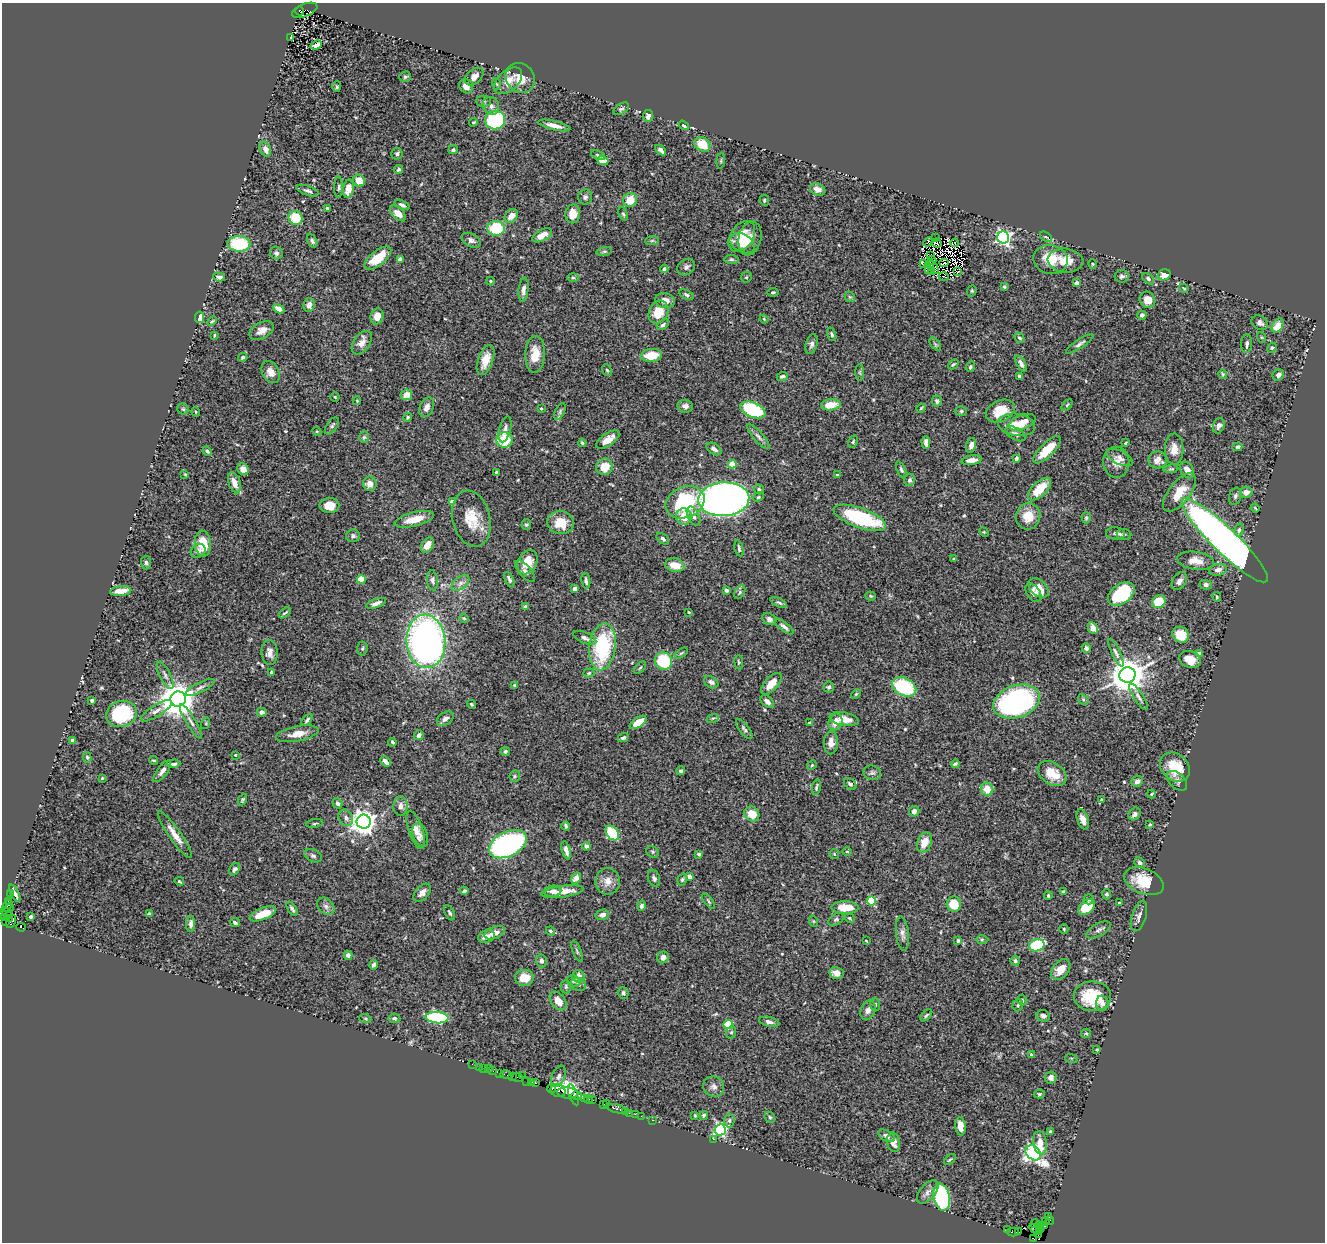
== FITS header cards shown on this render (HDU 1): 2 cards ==
NAXIS1  =                 1323
NAXIS2  =                 1240

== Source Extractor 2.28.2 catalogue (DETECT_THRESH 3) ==
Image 1323 x 1240 px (HDU 1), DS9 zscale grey, 1 PNG px = 1 image px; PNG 1327 x 1244 px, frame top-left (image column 1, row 1240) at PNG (2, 3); each listed source drawn as its Kron ellipse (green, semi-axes under 4 px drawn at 4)
Background 0.705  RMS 0.024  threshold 0.0731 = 3 sigma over >= 5 px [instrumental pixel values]
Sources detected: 541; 6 with non-positive FLUX_AUTO (blend fragments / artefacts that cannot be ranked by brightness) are neither listed nor drawn; of the other 535, the 500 brightest by FLUX_AUTO listed and drawn (35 fainter detections omitted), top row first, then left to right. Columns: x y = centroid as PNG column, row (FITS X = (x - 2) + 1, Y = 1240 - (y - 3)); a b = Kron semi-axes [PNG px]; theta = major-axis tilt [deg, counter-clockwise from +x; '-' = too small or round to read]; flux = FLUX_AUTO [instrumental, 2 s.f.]
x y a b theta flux
305 10 13 6 21 420
300 11 4 3 - 380
291 37 4 3 - 2.8
316 45 6 4 21 6.6
405 77 6 5 - 2.9
474 77 11 7 41 9.5
520 78 16 13 -47 28
508 81 17 10 41 21
497 84 6 3 -69 2.2
466 86 7 6 - 12
337 87 5 4 - 2.2
483 101 7 5 0 3.5
491 106 9 7 -57 7.7
621 109 9 5 34 3.9
648 116 6 5 - 6.2
495 120 10 9 - 130
473 122 4 3 - 1.9
554 125 16 4 -13 12
684 125 6 4 -35 3
702 144 8 6 -30 38
265 149 8 5 -65 11
453 150 5 4 - 2.8
661 150 6 4 -42 8.6
397 154 6 5 - 3.7
598 155 7 4 -23 3.6
603 160 6 4 -23 21
721 161 8 3 85 2
399 169 5 4 - 2.8
359 181 6 5 - 22
339 187 11 3 89 3.5
348 189 9 5 79 22
818 189 8 5 -22 11
308 191 11 4 -19 5.4
585 197 7 7 - 4.7
630 200 7 7 - 27
764 200 5 5 - 2.4
402 205 8 4 -26 4.1
327 209 4 3 - 6.9
398 213 10 5 -43 14
573 214 9 7 87 19
623 214 7 4 -67 2.7
511 216 7 6 - 14
295 218 7 7 - 49
496 228 9 7 3 65
542 235 10 5 28 13
742 236 17 11 57 30
1003 237 6 6 - 400
1046 237 7 3 -36 2.4
750 238 17 11 77 18
935 238 3 2 - 2.5
471 240 10 6 -30 5.8
312 241 7 4 -61 3.6
652 241 7 4 2 2.9
928 242 5 2 - 5.6
742 243 13 9 -27 22
937 243 5 3 - 1.8
955 243 4 3 - 5.6
239 244 11 8 -2 93
604 251 8 4 8 3
276 253 7 6 - 4.4
931 256 3 2 - 4
378 258 16 7 38 29
400 259 4 3 - 16
731 259 7 4 -6 2.6
1050 259 17 14 -11 35
932 260 4 3 - 2.9
1065 261 18 12 -6 25
924 263 4 2 - 4
944 263 4 3 - 2.9
930 264 4 2 - 3.2
1093 264 4 4 - 1.7
686 267 9 7 37 5.4
934 267 7 4 -62 5.4
664 269 4 3 - 3.8
929 269 4 3 - 5.8
932 272 4 2 - 4.4
957 272 3 2 - 2.4
1164 275 7 5 16 18
1122 276 7 6 - 4.3
219 277 6 4 -9 5.5
746 277 6 5 - 2.5
944 277 5 2 - 2.6
573 278 6 4 -1 2.5
1148 279 7 4 -47 3.5
490 281 4 4 - 1.9
1076 283 4 4 - 9
1004 287 4 3 - 2.6
1184 288 5 3 - 1.7
524 289 12 5 84 7.3
972 291 6 4 70 2.3
773 292 5 4 - 2.9
686 295 8 4 -28 3.6
850 297 5 5 - 2.2
1147 300 8 7 - 14
665 301 10 7 -9 14
309 305 7 5 80 8.3
279 309 6 4 -31 7.8
658 312 12 9 62 32
1142 315 4 4 - 5.3
377 316 8 6 74 13
200 317 6 4 80 20
764 319 4 3 - 1.6
212 321 5 3 - 2
1260 323 9 7 -34 6.2
663 325 7 4 38 3.3
1277 326 7 5 57 24
261 330 13 8 28 12
832 334 7 4 -71 3.5
214 335 4 3 - 1.7
1261 337 5 3 - 1.6
1019 338 6 3 -43 2.7
362 343 13 8 54 11
812 344 10 6 74 5.5
935 344 7 4 -54 3
1080 344 16 4 33 5.4
1247 344 9 5 85 5.4
1272 348 5 4 - 2.1
535 354 18 10 87 28
651 355 10 6 4 37
243 357 5 4 - 2.3
486 360 16 7 70 24
953 364 6 3 43 2.2
1021 364 9 4 -62 6.4
970 367 5 4 - 2.7
607 370 6 4 -67 2.5
271 372 12 8 -61 12
860 372 8 4 -90 2.9
1223 374 4 4 - 1.9
1278 375 6 5 - 5.3
782 376 5 4 - 3.5
1019 376 4 3 - 2.9
406 395 6 5 - 15
335 397 5 4 - 1.8
357 401 4 4 - 1.6
937 401 5 5 - 4.1
831 405 10 5 5 27
1067 405 7 4 46 1.9
685 406 7 6 - 7.4
427 407 10 7 67 9.8
541 408 3 2 - 1.6
921 408 5 3 - 1.5
183 409 5 5 - 2.7
753 410 13 7 -23 130
560 411 9 4 65 4
961 411 6 5 - 2.7
1000 411 15 10 24 35
196 412 5 3 - 1.5
408 417 4 4 - 2.5
1022 422 14 7 20 18
1017 425 19 11 -9 28
332 426 10 5 55 4.3
1219 426 8 5 69 6.5
505 429 13 5 75 7.3
317 431 5 4 - 1.8
1015 434 11 6 -29 5.8
364 437 6 5 - 3
758 437 16 5 -49 6.8
504 440 8 8 - 51
608 440 13 6 34 16
853 442 6 4 63 2.3
926 442 6 4 -86 7.6
582 443 4 4 - 2.3
1126 443 4 3 - 2
971 445 7 5 75 8.2
1237 447 5 4 - 4.1
714 449 8 5 -33 7.1
1174 449 15 9 -89 16
1047 450 18 7 45 35
207 451 5 3 - 3.5
1016 458 4 3 - 3.3
1120 458 14 6 -26 7.3
972 460 10 4 8 12
1158 460 9 8 - 13
1116 462 15 13 -89 16
732 464 4 4 - 45
604 467 8 8 - 27
243 469 6 5 - 13
901 469 8 4 -68 3.5
1171 469 7 4 6 2.5
1187 470 9 6 -60 14
496 472 3 3 - 4.2
185 474 4 3 - 1.7
837 475 4 3 - 1.8
910 480 6 5 - 4.3
234 483 11 6 -71 16
370 484 7 7 - 12
759 489 5 4 - 3.4
1040 489 14 7 45 37
1179 492 23 10 52 31
1246 492 6 5 - 10
1235 496 9 6 71 4.3
758 497 6 4 42 2.4
724 499 25 17 4 1100
452 502 4 4 - 14
685 502 20 15 22 130
330 506 10 7 3 20
1255 508 4 2 - 1.5
694 516 10 5 -62 6.1
1028 516 13 12 - 25
684 517 8 8 - 21
860 518 28 9 -19 140
1086 518 5 4 - 2.4
414 519 20 7 14 25
471 519 28 18 -76 43
561 523 13 11 -8 30
526 524 5 5 - 2.6
1239 530 6 4 75 2.8
984 532 5 4 - 1.5
1115 533 9 6 -4 4.9
1124 534 7 5 -5 3.5
353 536 7 6 - 5
663 539 7 4 -39 4.7
1225 540 59 12 -44 1200
203 544 13 8 -84 29
427 545 8 5 56 16
739 548 8 3 -79 3.4
198 551 8 6 36 5.3
954 559 4 3 - 1.9
1196 561 18 9 -8 19
527 562 12 9 63 31
146 563 7 5 -87 3.3
675 565 10 6 -12 24
1218 570 9 6 16 7.7
525 571 13 6 -49 7
361 579 4 4 - 45
509 579 8 3 -64 4.6
433 580 10 5 -85 4.4
586 581 8 4 -80 4.3
1179 581 10 6 58 6.7
460 583 10 6 38 7
1206 585 6 5 - 5.6
1038 588 12 7 -44 19
575 589 4 4 - 12
726 590 4 3 - 5.4
121 591 10 5 5 20
740 592 7 5 61 3.2
1033 593 10 6 -56 7.4
1121 594 15 10 37 130
871 596 5 4 - 2
1217 597 5 3 - 2.2
779 602 9 4 -23 3.3
1159 602 7 6 - 43
376 603 10 4 19 7.2
525 607 4 3 - 2.6
688 612 3 2 - 2.3
285 613 7 2 37 2.4
464 618 5 4 - 2
769 619 7 5 -29 4.9
784 627 11 4 -38 5
1093 628 6 5 - 11
1181 635 8 7 - 34
585 638 12 5 -24 6
426 641 27 19 -86 690
602 647 23 13 82 140
362 648 7 5 86 3.2
1086 648 5 4 - 5.5
270 652 12 8 -86 9.4
681 653 7 3 33 2.1
1116 653 15 4 -65 5.4
1199 653 4 4 - 13
1190 659 11 8 -21 23
663 661 9 8 - 92
739 662 7 4 -82 2.6
640 668 7 3 48 2.1
271 672 4 3 - 1.8
589 673 5 4 - 2.5
165 675 15 5 -63 6.1
1127 675 8 7 - 4400
711 682 8 5 -32 4.8
771 684 13 6 48 23
514 685 4 3 - 2.3
200 687 16 5 26 6.9
829 687 5 5 - 3.4
904 687 12 8 -26 110
856 694 5 4 - 1.9
1139 697 15 4 -57 6.7
178 699 8 7 - 4100
1083 699 6 4 -47 2.7
92 700 4 3 - 4.5
767 702 8 5 -43 6.8
1017 702 24 16 19 350
471 704 4 3 - 2.2
156 711 18 5 32 10
262 712 5 4 - 5.7
121 714 16 13 17 120
713 718 6 3 18 2.1
445 719 9 6 34 7.1
844 719 14 6 -10 21
307 720 7 4 50 3.6
191 721 20 4 -59 8.5
638 722 9 5 33 22
836 722 8 6 67 17
206 723 6 4 73 2
809 723 3 3 - 1.9
744 729 12 5 -51 4.2
297 734 21 7 11 18
419 735 5 4 - 6.2
623 738 5 3 - 3.4
72 741 4 3 - 4.6
392 742 4 3 - 2.8
831 743 11 7 88 11
505 751 5 4 - 3.1
235 755 4 3 - 2.2
87 757 5 4 - 2.5
153 760 4 3 - 1.6
386 762 6 4 -42 8.1
173 764 7 3 4 4.3
955 764 4 3 - 2.8
812 765 5 4 - 1.9
1175 767 16 13 -41 44
162 771 13 5 53 8.1
681 771 4 4 - 3.6
872 773 9 7 -16 4.9
1052 773 16 10 -34 35
515 776 6 5 - 2.9
102 778 3 3 - 1.8
1137 781 6 5 - 7.4
1177 781 12 7 -44 6.8
850 784 7 5 -39 3.3
816 787 8 3 79 2.7
987 789 6 6 - 24
1151 794 4 3 - 1.8
242 800 6 4 65 2.4
1101 800 3 3 - 1.6
337 803 5 4 - 4.6
400 806 10 7 90 7.6
914 811 5 5 - 6.4
752 814 8 7 - 26
1135 814 7 5 48 5.1
346 818 9 6 -60 6.6
1083 819 10 5 -72 12
364 822 7 7 - 1700
315 823 8 3 9 2.3
1150 825 3 2 - 1.9
566 826 4 3 - 3.1
416 830 20 7 -72 14
612 833 8 6 -48 96
175 835 28 6 -55 18
420 835 12 7 -72 7.2
924 842 10 7 67 20
508 844 20 12 26 410
586 846 4 4 - 8.1
566 850 9 4 -75 8.1
653 852 7 5 -36 2.8
847 852 4 3 - 1.6
699 854 3 3 - 3.8
834 854 5 4 - 1.7
313 856 9 6 -24 4.5
1139 863 5 5 - 4.6
235 869 7 5 54 4.7
689 876 4 4 - 8.6
576 878 6 4 56 10
654 878 9 5 -69 4.5
682 880 6 4 73 2.7
179 881 5 3 - 1.8
608 881 13 12 - 16
1144 881 21 12 -23 47
464 891 4 3 - 3
553 891 8 6 6 5.7
563 892 21 5 8 19
1063 892 4 3 - 2.8
15 893 9 3 -64 6.8
422 893 10 6 47 9
10 894 2 2 - 10
1107 894 5 4 - 3
1048 896 4 3 - 2.4
1089 899 5 5 - 3.1
8 901 3 2 - 29
709 901 9 3 -53 2.7
872 901 4 4 - 72
1119 903 3 3 - 3.6
954 904 7 7 - 38
7 906 6 3 52 50
326 906 10 7 -46 6.5
641 906 5 4 - 3.3
1086 907 9 6 41 45
9 908 5 2 - 31
845 908 13 6 -1 37
292 909 8 4 -56 3.5
6 912 6 4 -39 68
450 913 8 4 -61 3.5
149 914 4 3 - 3.1
263 914 14 6 22 37
602 915 7 5 15 6.9
1139 916 16 7 73 8.3
4 917 3 2 - 5.1
31 917 3 3 - 5.2
9 918 4 4 - 14
849 918 5 4 - 2
836 919 8 5 31 3.4
5 921 3 3 - 23
813 921 6 3 -71 1.7
11 922 7 3 64 38
235 922 5 4 - 3.8
191 924 8 4 87 7.2
21 927 4 3 - 49
1064 929 4 4 - 1.9
1098 930 13 6 29 6.5
550 931 5 3 - 2.4
495 933 10 6 21 13
902 934 17 6 -84 8.2
486 937 8 6 22 12
982 939 6 4 1 2.6
866 941 4 3 - 1.6
958 941 4 3 - 3.2
1037 945 8 6 16 91
577 951 11 3 -67 2.9
348 955 5 4 - 4.8
663 957 6 5 - 8.6
541 961 6 5 - 5
1015 961 5 4 - 2.9
374 965 5 3 - 4.2
1061 969 12 8 51 21
836 973 7 6 - 11
579 976 6 6 - 14
524 978 9 8 - 27
574 981 7 5 -15 3.8
578 984 8 6 -26 3.9
566 987 7 5 89 2.9
623 993 6 5 - 3.3
1092 996 19 15 -1 60
1022 1000 5 5 - 2.2
558 1001 11 7 -52 16
1102 1003 7 6 - 7.3
875 1004 7 5 -89 4
1018 1005 6 5 - 2.7
868 1010 10 7 65 8.4
926 1015 7 4 46 3
1043 1016 7 5 -25 4
365 1018 6 4 -19 1.9
394 1018 6 5 - 3.7
437 1018 11 5 -5 190
769 1022 10 4 -13 5.4
728 1024 4 4 - 64
731 1032 6 5 - 2.9
1086 1033 5 4 - 2.1
1097 1050 4 3 - 1.7
1031 1055 3 3 - 3.8
1071 1058 6 4 -17 1.8
472 1064 2 2 - 6.7
480 1067 3 2 - 2.7
483 1068 2 2 - 9.3
488 1069 2 2 - 7.8
493 1071 3 2 - 34
500 1073 2 2 - 2.9
507 1075 6 3 -15 57
512 1076 4 2 - 21
522 1076 2 2 - 30
559 1076 11 6 67 5.9
517 1077 6 3 -17 58
1051 1078 6 5 - 6.6
527 1081 2 2 - 14
531 1082 3 2 - 27
535 1083 3 3 - 41
714 1087 11 10 - 8.5
551 1089 4 3 - 66
558 1091 7 6 - 94
568 1093 10 5 -4 350
1039 1094 5 4 - 2.3
573 1095 11 3 -71 51
577 1095 5 3 - 70
584 1098 3 3 - 40
588 1099 4 3 - 73
593 1100 2 2 - 6.5
607 1103 3 3 - 16
603 1104 3 2 - 17
616 1109 9 3 -13 99
625 1111 2 2 - 22
629 1113 2 2 - 16
635 1114 2 2 - 17
695 1115 4 3 - 1.8
704 1115 5 4 - 2.6
641 1116 2 2 - 20
770 1117 6 5 - 2.8
653 1120 3 2 - 18
729 1120 7 5 89 3.5
960 1126 9 5 -85 18
720 1130 5 5 - 270
1050 1131 4 3 - 1.8
886 1136 9 5 -29 5.7
713 1139 3 2 - 37
894 1142 10 6 -80 9.9
1040 1143 12 6 -82 18
1033 1153 8 6 -43 600
950 1160 7 3 41 2.3
928 1192 14 7 49 8.6
942 1197 13 8 -78 150
1049 1217 3 2 - 24
1050 1221 4 2 - 11
1046 1222 4 3 - 42
1035 1224 4 2 - 7.9
1039 1225 3 2 - 18
1044 1225 3 2 - 30
1036 1229 7 4 -30 110
1040 1229 3 3 - 58
1008 1230 2 2 - 11
1013 1232 6 2 1 50
1019 1232 2 2 - 8.8
1038 1234 3 3 - 28
1033 1238 4 2 - 23
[35 fainter detections neither listed nor drawn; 6 non-positive-flux detections neither listed nor drawn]